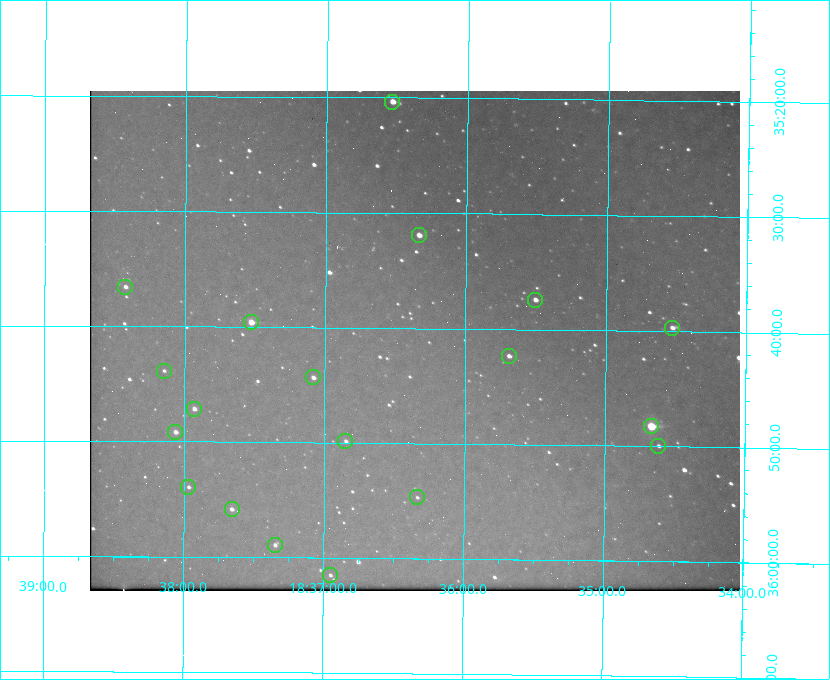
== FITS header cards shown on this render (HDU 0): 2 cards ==
NAXIS1  =                  650 / Width of table row in bytes
NAXIS2  =                  500 / Number of rows in table

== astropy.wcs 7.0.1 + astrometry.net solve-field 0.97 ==
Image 650 x 500 px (HDU 0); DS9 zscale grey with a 90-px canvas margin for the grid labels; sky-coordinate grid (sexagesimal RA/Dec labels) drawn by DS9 from the SOLVED WCS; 19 Tycho-2 reference stars matched to detected sources circled (green)
Header WCS: none
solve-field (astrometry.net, Tycho-2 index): SOLVED blind (the file carries no WCS)
Solved WCS: RA---TAN-SIP/DEC--TAN-SIP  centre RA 18:36:22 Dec +35:41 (279.09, +35.68 deg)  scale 5.21 arcsec/px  FOV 56.4' x 43.4'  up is +179 deg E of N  parity flipped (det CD > 0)
(file carries no celestial WCS; the grid is the blind solution)
Tycho-2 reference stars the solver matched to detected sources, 19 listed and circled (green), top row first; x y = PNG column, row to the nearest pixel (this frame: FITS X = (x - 90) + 1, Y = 500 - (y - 91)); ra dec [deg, ICRS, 3 dp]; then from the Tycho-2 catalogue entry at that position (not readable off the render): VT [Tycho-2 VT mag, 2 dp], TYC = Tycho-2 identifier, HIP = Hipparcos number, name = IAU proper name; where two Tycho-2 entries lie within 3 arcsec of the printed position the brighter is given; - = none
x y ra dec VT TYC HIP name
392 102 279.134 +35.339 9.91 2645-980-1 - -
419 235 279.085 +35.532 9.84 2645-710-1 - -
125 287 279.606 +35.610 10.50 2645-565-1 - -
535 300 278.877 +35.623 10.37 2632-1282-1 - -
251 322 279.382 +35.660 8.88 2649-136-1 91311 -
672 328 278.632 +35.662 10.68 2636-195-1 - -
509 356 278.922 +35.705 10.37 2636-96-1 - -
164 371 279.537 +35.731 11.00 2649-31-1 - -
313 377 279.271 +35.739 10.27 2649-22-1 - -
194 409 279.483 +35.786 9.96 2649-1276-1 - -
651 426 278.667 +35.805 7.78 2636-68-1 91080 -
175 432 279.516 +35.819 10.07 2649-1464-1 - -
345 441 279.212 +35.831 10.99 2649-1529-1 - -
658 446 278.654 +35.833 11.29 2636-133-1 - -
188 487 279.492 +35.899 10.86 2649-1492-1 - -
417 497 279.083 +35.912 11.42 2649-1448-1 - -
232 509 279.414 +35.931 10.32 2649-1381-1 - -
275 545 279.337 +35.982 10.50 2649-1232-1 - -
330 575 279.237 +36.025 11.10 2649-1371-1 - -